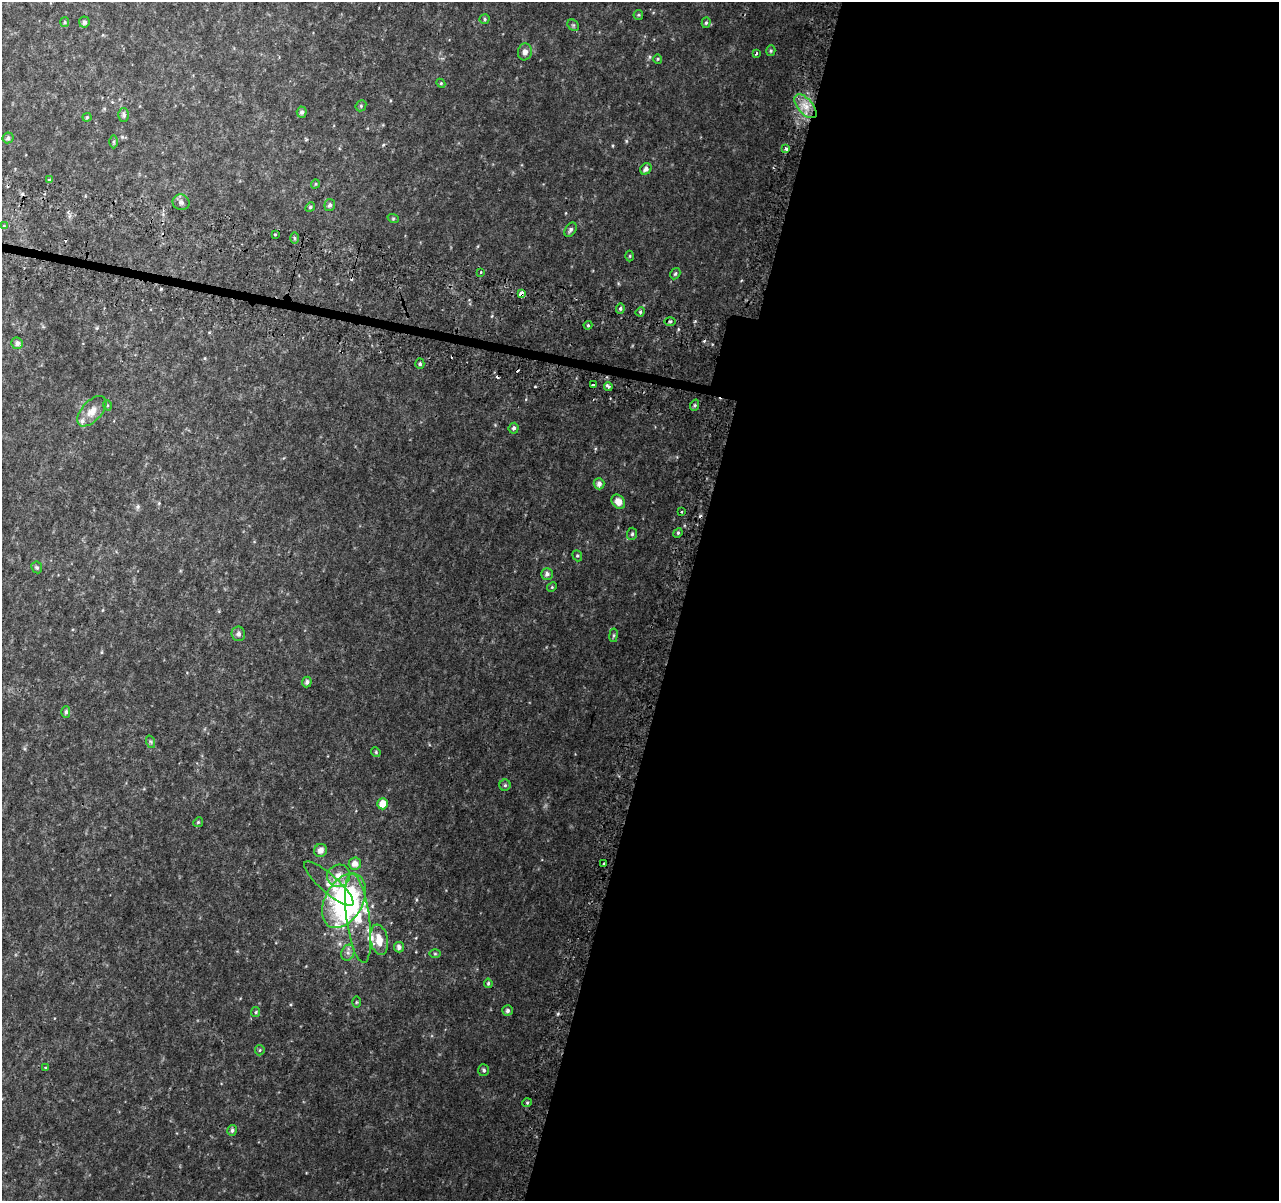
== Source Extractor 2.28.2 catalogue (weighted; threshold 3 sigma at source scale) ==
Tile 12 of 4 x 4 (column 4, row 3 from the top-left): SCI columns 3876-5152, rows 1465-2663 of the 5195 x 5393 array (HDU 1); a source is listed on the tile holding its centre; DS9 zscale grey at full resolution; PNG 1281 x 1203 px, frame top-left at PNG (2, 2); each listed source drawn as its Kron ellipse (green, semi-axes under 4 px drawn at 4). Shown black and unused: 47% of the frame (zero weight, under 2 of 3 exposures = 3% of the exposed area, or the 3 px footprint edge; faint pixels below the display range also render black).
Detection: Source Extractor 2.28.2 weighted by HDU 2 'WHT'; one run over the whole footprint, this tile lists its part. Background 0.0588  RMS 0.0091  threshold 0.0411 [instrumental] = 3 sigma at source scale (4.5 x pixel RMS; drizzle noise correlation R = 1.50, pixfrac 1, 0.0396/0.0396 arcsec/px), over >= 5 px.
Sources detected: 100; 3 inside a brighter object's white glare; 8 cosmic-ray / hot-pixel residue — neither listed nor drawn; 5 inside a brighter listed object's ellipse — not listed separately; the other 84 listed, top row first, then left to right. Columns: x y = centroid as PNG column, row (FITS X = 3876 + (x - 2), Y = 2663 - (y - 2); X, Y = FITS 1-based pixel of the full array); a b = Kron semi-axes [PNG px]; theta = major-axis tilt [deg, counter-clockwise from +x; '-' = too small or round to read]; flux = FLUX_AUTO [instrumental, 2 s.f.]
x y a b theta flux
638 15 5 4 - 1
485 19 5 4 - 1.2
65 22 5 4 - 1.1
84 22 5 5 - 2.6
706 23 5 4 - 1.5
573 25 6 5 - 1.4
771 51 5 4 - 1.3
525 52 8 7 - 3.8
756 53 3 3 - 1.9
658 59 5 4 - 0.97
441 83 4 4 - 1
361 106 6 5 - 1.4
805 106 14 7 -49 9.4
302 112 5 5 - 2.3
124 115 7 5 -90 2.3
87 117 4 4 - 0.89
8 138 5 5 - 2.3
114 142 6 4 -90 1.2
786 148 3 3 - 3.9
646 169 6 5 - 3.3
49 180 4 3 - 1.4
315 184 5 3 - 0.82
181 202 9 7 -21 3.1
330 205 6 5 - 2.3
310 207 5 4 - 1.2
393 218 5 3 - 1.1
4 226 3 3 - 1.4
570 230 8 5 57 2.4
275 235 3 3 - 4.5
294 238 6 4 -90 1.2
630 256 5 3 - 0.87
481 272 3 3 - 2.9
675 274 6 4 58 1.3
521 293 4 3 - 6.7
620 308 5 4 - 1.7
640 312 5 4 - 1.1
670 321 5 3 - 1.2
588 325 4 4 - 1
17 343 6 5 - 3.3
420 364 5 4 - 1.5
593 385 3 3 - 6
608 387 4 3 - 3.1
107 405 5 3 - 0.93
695 405 6 4 72 1.2
92 411 18 10 47 9.4
514 428 5 5 - 2.1
599 484 5 5 - 3.7
618 502 8 6 -48 7.8
681 511 3 3 - 2
678 533 5 4 - 1.3
632 534 6 5 - 1.6
577 556 6 4 -69 1.3
37 567 6 5 - 1.4
547 574 6 5 - 2.8
552 587 5 4 - 0.97
238 634 7 6 - 2.8
613 635 7 3 82 1.1
307 682 5 5 - 2.6
66 712 5 4 - 1.7
151 742 6 4 -71 1.3
376 752 5 4 - 1.1
505 785 5 5 - 1.5
383 804 5 5 - 11
198 822 5 4 - 1
321 850 6 6 - 5
603 863 3 2 - 1.6
355 864 6 6 - 5.5
339 876 12 11 - 8.8
329 884 32 9 -41 10
344 901 29 19 61 130
358 918 45 11 -82 28
379 940 15 8 -80 13
399 947 5 5 - 3.2
348 953 8 6 70 3.3
435 954 6 4 -1 1.1
488 983 5 3 - 1.3
356 1002 6 4 89 0.93
507 1011 5 5 - 2.2
256 1012 5 4 - 0.96
260 1050 5 5 - 1.1
46 1068 4 3 - 1.8
484 1070 6 5 - 1.9
527 1103 5 3 - 0.89
232 1130 5 4 - 2
Overlapping masked pixels (flux is a lower limit): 1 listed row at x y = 521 293